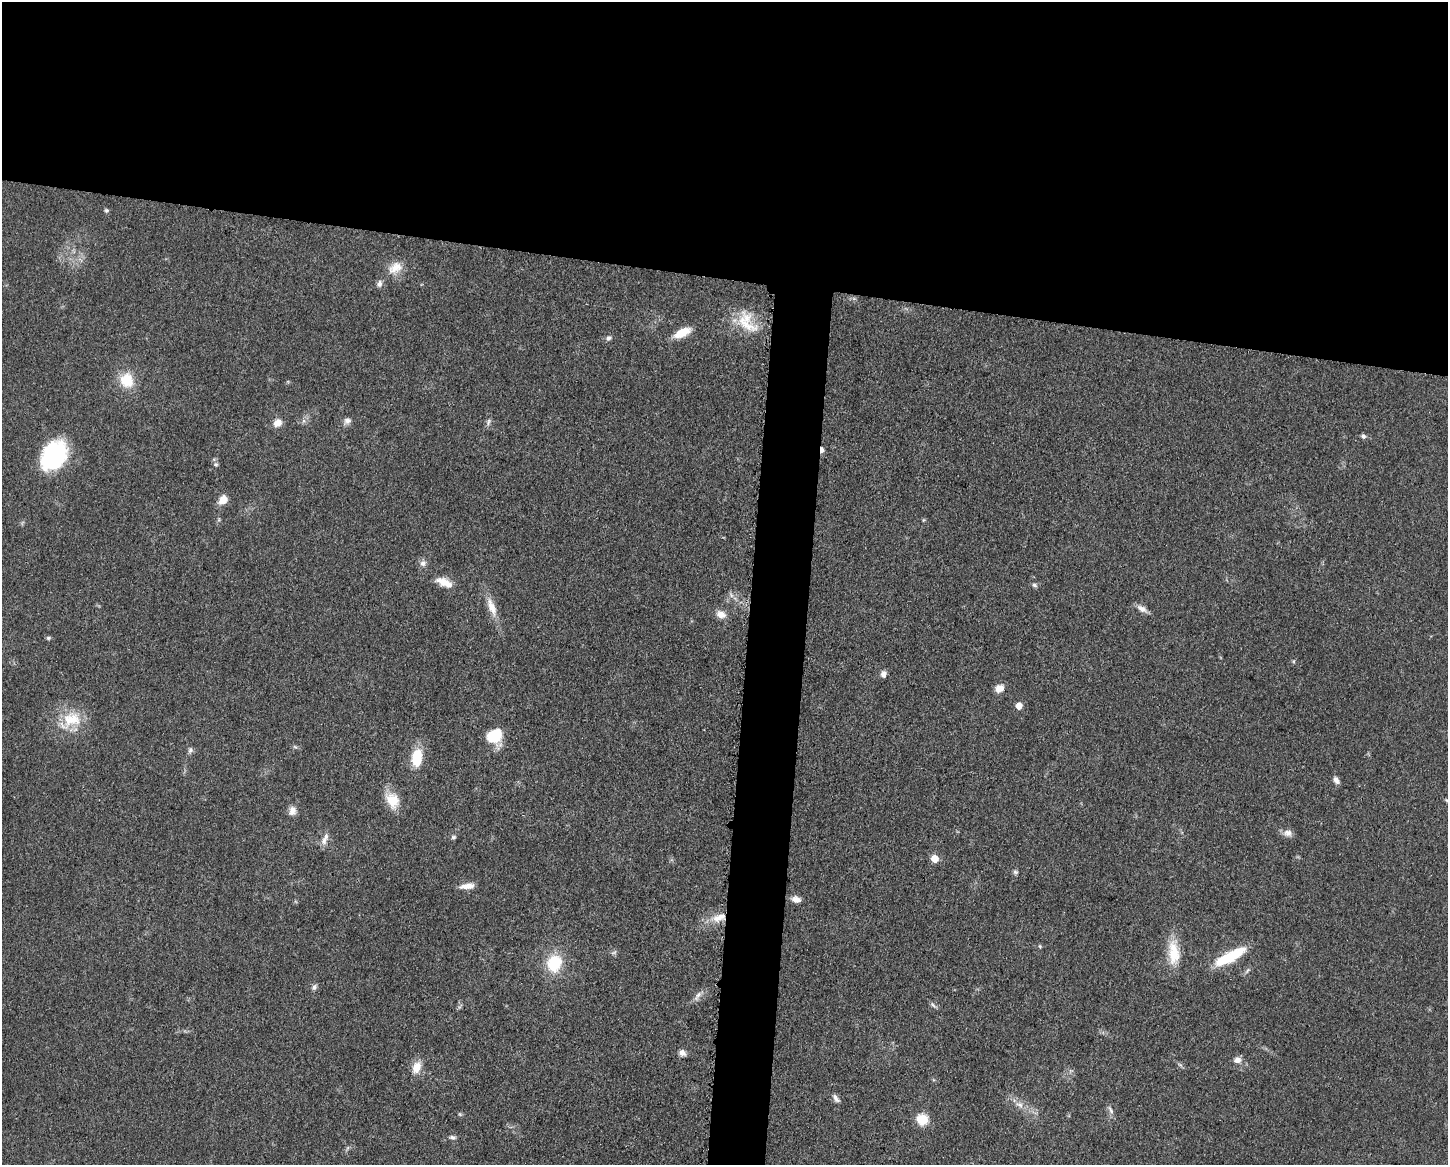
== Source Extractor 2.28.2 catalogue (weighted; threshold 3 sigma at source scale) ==
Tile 2 of 3 x 4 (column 2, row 1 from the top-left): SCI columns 1678-3123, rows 3491-4653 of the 4681 x 4654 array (HDU 1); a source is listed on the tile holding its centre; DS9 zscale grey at full resolution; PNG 1450 x 1167 px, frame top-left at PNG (2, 2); no overlay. Shown black and unused: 27% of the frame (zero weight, under 3 of 5 exposures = <1% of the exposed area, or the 3 px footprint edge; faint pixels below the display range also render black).
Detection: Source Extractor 2.28.2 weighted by HDU 2 'WHT'; one run over the whole footprint, this tile lists its part. Background 0.0619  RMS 0.0058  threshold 0.0261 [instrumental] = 3 sigma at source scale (4.5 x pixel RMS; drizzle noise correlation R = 1.50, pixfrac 1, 0.05/0.05 arcsec/px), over >= 5 px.
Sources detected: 58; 1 inside a brighter listed object's ellipse — not listed separately; the other 57 listed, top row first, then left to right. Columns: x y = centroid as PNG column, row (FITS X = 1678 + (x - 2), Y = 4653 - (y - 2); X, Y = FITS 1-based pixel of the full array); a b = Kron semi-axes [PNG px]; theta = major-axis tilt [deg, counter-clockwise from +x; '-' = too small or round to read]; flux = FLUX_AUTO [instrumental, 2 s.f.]
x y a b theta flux
106 210 6 5 - 1
395 268 21 14 36 8.5
379 284 9 7 78 2
745 324 42 15 -33 16
682 333 19 8 26 11
608 338 7 7 - 1.6
127 380 18 15 -78 14
347 421 10 8 17 2.4
488 422 10 5 82 1.7
278 423 10 8 33 4.8
1363 436 7 6 - 1.3
822 450 6 4 -88 2.9
54 456 33 24 58 51
216 465 5 5 - 0.9
223 500 12 9 49 5.5
423 563 9 8 - 2.5
444 582 22 9 -22 7.7
1034 585 7 6 - 1.4
492 607 26 9 -70 8.3
1142 609 14 8 -31 3.4
721 614 11 9 -21 4.8
48 638 6 5 - 0.95
884 674 8 6 80 2.7
999 688 12 9 31 4.1
1019 706 5 5 - 5.9
71 720 33 21 28 19
494 736 17 14 35 17
295 747 6 4 -19 0.88
190 750 9 6 71 1.6
417 757 19 11 82 16
1336 780 9 6 -65 2.4
392 800 20 15 -62 12
292 811 12 9 82 3.7
1288 833 12 9 0 3.3
453 837 7 5 1 1.1
324 840 13 8 69 3.6
935 858 6 6 - 10
1015 872 7 5 -21 1.1
467 886 19 7 8 4.9
796 899 11 7 -13 3.7
719 917 21 9 21 9.3
1040 946 6 4 73 0.65
614 952 7 4 19 1.1
1174 953 32 14 -85 15
1230 957 38 10 28 25
554 963 12 11 - 30
314 987 8 6 51 1.5
698 995 15 6 54 3
933 1005 8 4 -45 1.3
682 1053 9 7 -39 2.6
1237 1060 10 8 14 3.2
417 1067 15 10 69 7.1
836 1098 13 5 -55 2.1
1020 1105 12 6 -22 3
1111 1110 12 5 -62 1.9
922 1119 6 6 - 30
452 1137 8 5 2 1.5
Overlapping masked pixels (flux is a lower limit): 2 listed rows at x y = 822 450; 719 917